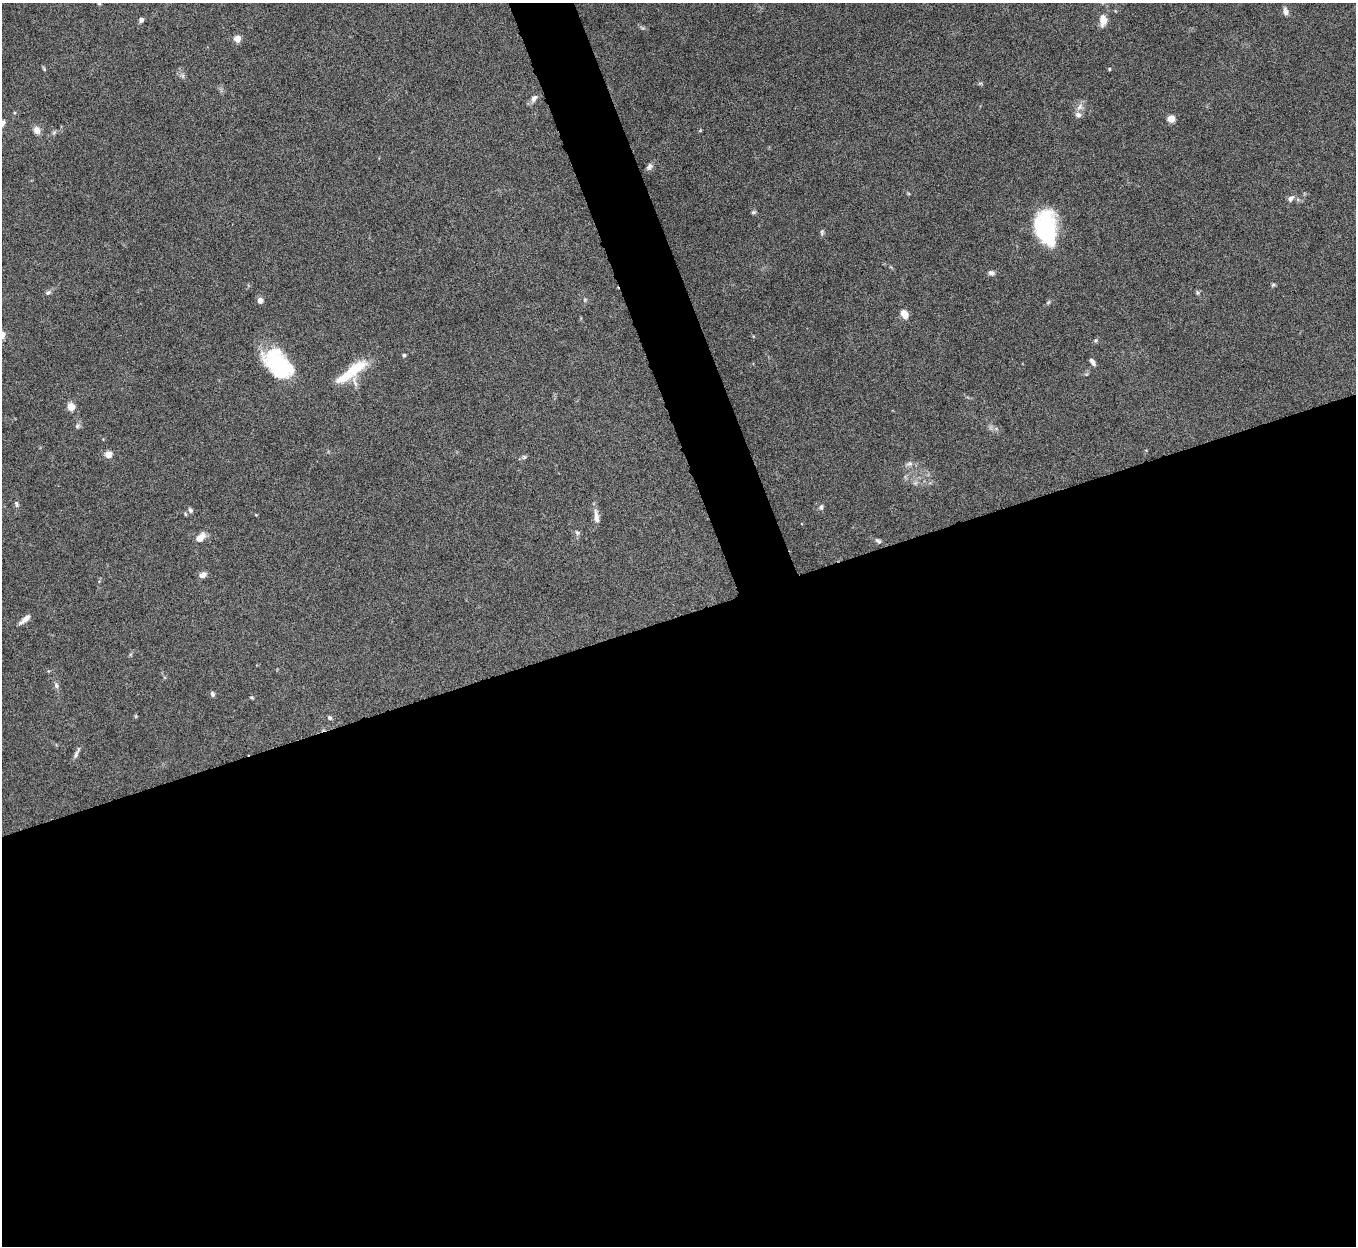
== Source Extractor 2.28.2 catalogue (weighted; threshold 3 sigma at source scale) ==
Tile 15 of 4 x 4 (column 3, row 4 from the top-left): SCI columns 2710-4063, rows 151-1394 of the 5421 x 5406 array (HDU 1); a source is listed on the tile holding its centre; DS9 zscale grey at full resolution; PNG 1358 x 1248 px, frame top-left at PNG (2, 3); no overlay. Shown black and unused: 53% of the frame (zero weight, under 8 of 15 exposures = <1% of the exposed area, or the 3 px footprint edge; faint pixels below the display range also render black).
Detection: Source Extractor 2.28.2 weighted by HDU 2 'WHT'; one run over the whole footprint, this tile lists its part. Background 0.166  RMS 0.0048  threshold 0.0198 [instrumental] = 3 sigma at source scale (4.09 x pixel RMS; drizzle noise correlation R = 1.36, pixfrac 0.8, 0.05/0.05 arcsec/px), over >= 5 px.
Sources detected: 51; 2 inside a brighter object's white glare — not listed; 1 inside a brighter listed object's ellipse — not listed separately; the other 48 listed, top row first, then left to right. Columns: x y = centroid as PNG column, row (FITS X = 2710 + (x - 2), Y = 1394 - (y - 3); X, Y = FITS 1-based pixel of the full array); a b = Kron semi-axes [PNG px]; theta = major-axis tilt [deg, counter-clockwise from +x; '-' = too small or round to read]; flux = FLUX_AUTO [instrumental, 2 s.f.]
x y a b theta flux
99 4 5 3 - 0.44
1286 12 9 6 -74 2
141 20 5 5 - 1.5
1103 20 11 7 -84 5.7
237 39 5 4 - 7.4
44 69 6 4 -47 0.59
1109 69 4 3 - 0.54
980 83 6 4 18 0.52
534 98 10 6 56 2.1
1080 107 11 6 46 2.1
1171 119 5 5 - 13
2 123 11 6 63 2
36 130 10 8 -59 2.5
649 166 10 6 52 1.5
1291 198 10 6 46 1.6
753 212 6 4 21 0.67
1044 224 46 23 -82 26
822 232 8 4 -82 0.78
991 273 8 6 -9 1.3
1273 285 6 4 19 0.61
1197 292 6 4 -71 0.66
48 293 8 5 35 1.1
260 300 6 6 - 2.2
904 314 9 6 -55 4.6
404 355 4 4 - 0.73
1092 362 9 4 -57 1.6
278 365 32 19 -51 42
351 372 44 11 37 16
71 407 6 6 - 5.5
77 426 6 5 - 0.85
108 455 5 4 - 9.1
524 457 6 5 - 0.77
910 464 9 4 0 1.3
16 504 9 5 -73 0.95
821 507 8 5 83 1.1
190 510 7 5 -63 0.93
185 514 5 3 - 0.46
596 517 20 6 -81 3.1
577 533 7 6 - 1
200 538 11 7 46 4.4
878 541 8 5 -33 1
203 575 8 6 30 2.1
25 619 17 5 40 2.6
56 685 8 6 -75 1.2
212 694 6 5 - 1
252 697 6 3 -9 0.49
330 718 6 5 - 0.83
76 753 20 4 64 1.6
Isophote crosses this tile's border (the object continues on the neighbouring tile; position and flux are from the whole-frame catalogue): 1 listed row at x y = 2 123